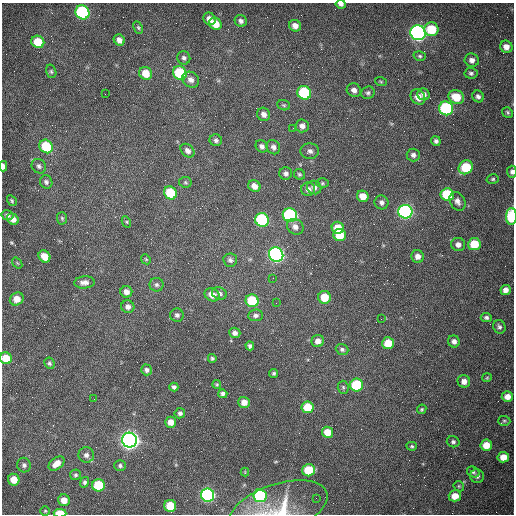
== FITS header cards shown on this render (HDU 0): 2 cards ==
NAXIS1  =                  512 /fastest changing axis
NAXIS2  =                  512 /next to fastest changing axis

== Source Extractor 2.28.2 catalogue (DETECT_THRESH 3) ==
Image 512 x 512 px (HDU 0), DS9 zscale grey, 1 PNG px = 1 image px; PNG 516 x 516 px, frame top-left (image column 1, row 512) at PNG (2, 3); each listed source drawn as its Kron ellipse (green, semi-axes under 4 px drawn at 4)
Background 1530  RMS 23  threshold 70.4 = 3 sigma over >= 5 px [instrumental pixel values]
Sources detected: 152; all 152 listed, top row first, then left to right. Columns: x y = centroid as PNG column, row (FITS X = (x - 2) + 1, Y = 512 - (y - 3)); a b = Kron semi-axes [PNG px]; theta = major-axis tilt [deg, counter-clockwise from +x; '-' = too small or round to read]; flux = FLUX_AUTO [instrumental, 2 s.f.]
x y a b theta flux
341 4 5 3 - 4.5e+03
82 12 7 6 - 2.2e+05
209 19 6 5 - 9.9e+03
241 21 6 5 - 5.0e+03
215 24 7 5 -45 2.2e+04
295 26 6 5 - 9.2e+03
138 28 6 4 -63 2.4e+03
431 29 7 7 - 4.7e+04
418 33 8 7 - 7.3e+05
119 40 6 5 - 8.6e+03
38 42 6 6 - 4.5e+04
506 47 6 6 - 1.1e+04
420 56 6 5 - 2.8e+03
184 58 7 6 - 4.2e+03
472 60 7 6 - 7.0e+03
51 71 7 5 -74 2.7e+03
146 73 7 6 - 2.6e+04
180 73 7 6 - 9.8e+04
471 73 6 5 - 3.6e+03
191 80 9 7 -33 9.2e+03
381 82 6 4 -19 2.0e+03
354 90 7 6 - 7.8e+03
304 93 7 6 - 1.3e+05
368 93 7 6 - 3.8e+03
105 94 2 2 - 8.2e+02
424 94 6 6 - 7.2e+03
478 96 6 5 - 4.9e+03
418 97 8 6 -49 1.2e+04
456 97 8 7 - 3.3e+04
284 105 6 5 - 2.5e+03
446 108 7 7 - 2.0e+05
507 112 6 5 - 2.6e+03
264 114 7 6 - 8.2e+03
302 126 6 6 - 7.9e+03
293 128 2 2 - 7.6e+02
216 140 6 5 - 4.1e+03
436 141 5 4 - 4.4e+03
46 146 7 6 - 7.1e+04
262 146 7 5 -42 5.3e+03
273 147 7 6 - 6.6e+03
187 151 8 6 -43 6.5e+03
310 151 9 8 - 6.0e+03
413 155 7 6 - 5.6e+03
3 166 5 3 - 6.2e+03
39 166 8 6 -47 4.4e+03
466 167 7 6 - 6.1e+04
512 172 6 5 - 4.2e+03
286 173 6 6 - 5.0e+03
299 174 6 5 - 2.7e+03
493 179 6 4 15 2.5e+03
46 182 7 6 - 4.2e+03
185 182 6 5 - 2.6e+03
322 183 6 5 - 2.3e+03
254 186 6 5 - 1.1e+04
314 187 7 6 - 5.1e+03
308 189 7 6 - 7.2e+03
170 193 7 6 - 6.2e+04
447 194 6 6 - 8.7e+04
363 196 6 5 - 1.8e+04
12 201 6 4 -59 2.1e+03
457 201 10 7 -62 7.9e+03
381 202 7 6 - 5.7e+03
405 212 7 7 - 4.4e+05
7 215 6 5 - 3.8e+03
290 215 7 7 - 2.7e+05
511 216 8 5 88 9.8e+04
62 218 6 5 - 2.5e+03
13 219 6 5 - 9.1e+03
262 220 7 6 - 2.0e+05
126 222 6 4 -62 2.0e+03
295 227 9 7 -35 8.7e+03
338 228 6 6 - 2.7e+04
340 235 6 6 - 3.4e+04
474 244 6 6 - 4.8e+04
458 245 7 6 - 8.3e+03
276 254 7 7 - 5.4e+05
44 256 6 5 - 2.2e+04
418 256 6 6 - 9.4e+03
146 259 5 4 - 2.0e+03
230 260 7 6 - 4.8e+03
17 263 6 3 -53 1.7e+03
273 278 2 2 - 7.7e+02
84 282 10 6 3 8.0e+03
156 285 7 7 - 4.2e+03
505 290 5 5 - 8.8e+03
126 292 6 6 - 8.6e+03
219 293 8 6 -21 4.9e+03
212 295 8 6 -26 1.4e+04
324 297 6 6 - 3.2e+04
17 299 7 6 - 1.6e+04
252 301 6 6 - 6.8e+04
276 303 3 2 - 1.2e+03
128 307 6 6 - 6.6e+03
177 315 7 6 - 4.5e+03
256 315 7 6 - 4.9e+03
486 317 5 4 - 3.9e+03
381 319 2 2 - 7.0e+02
499 327 7 6 - 3.9e+03
235 333 5 5 - 5.9e+03
318 341 6 6 - 9.5e+03
454 341 6 6 - 6.0e+03
388 343 6 6 - 3.2e+04
250 346 4 4 - 4.0e+03
342 349 6 5 - 3.6e+03
6 358 6 5 - 2.9e+04
212 358 4 4 - 2.9e+03
49 363 6 5 - 3.0e+03
146 370 5 5 - 4.5e+03
274 373 5 4 - 2.9e+03
487 378 5 4 - 1.7e+03
464 381 6 6 - 1.1e+04
217 384 4 4 - 1.7e+03
357 385 6 6 - 1.0e+05
174 387 4 4 - 4.1e+03
343 387 6 5 - 2.6e+03
223 394 4 4 - 4.2e+03
507 397 6 5 - 1.2e+04
94 399 2 2 - 6.2e+02
244 402 5 5 - 1.3e+04
308 407 6 6 - 4.4e+04
422 409 5 4 - 2.2e+03
180 413 5 5 - 4.4e+03
504 421 6 5 - 2.5e+03
170 422 5 5 - 1.2e+04
327 432 5 5 - 2.4e+04
129 440 7 7 - 1.3e+06
453 442 6 5 - 3.8e+03
486 445 6 5 - 2.4e+04
412 446 5 4 - 2.5e+03
86 455 8 7 - 7.2e+03
503 457 6 5 - 1.9e+04
57 463 9 5 36 1.4e+04
24 465 7 6 - 4.8e+03
120 466 6 5 - 3.4e+03
308 470 6 6 - 6.0e+04
245 472 4 4 - 1.4e+03
473 472 6 5 - 3.1e+03
76 475 5 5 - 2.8e+03
477 476 7 6 - 5.1e+03
14 480 6 5 - 2.2e+04
84 482 5 4 - 3.4e+03
99 485 6 6 - 7.7e+04
459 486 6 4 -46 2.1e+03
207 495 7 6 - 4.1e+05
260 496 6 6 - 1.5e+05
455 496 6 5 - 2.0e+04
316 498 2 2 - 3.5e+03
64 500 6 5 - 1.6e+04
170 506 6 6 - 4.2e+04
278 509 51 24 19 7.4e+04
45 511 4 4 - 1.9e+03
60 513 6 3 -2 4.0e+04
At the frame edge (FLAGS 8, measured only in part): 7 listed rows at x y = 341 4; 3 166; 512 172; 511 216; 6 358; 278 509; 60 513